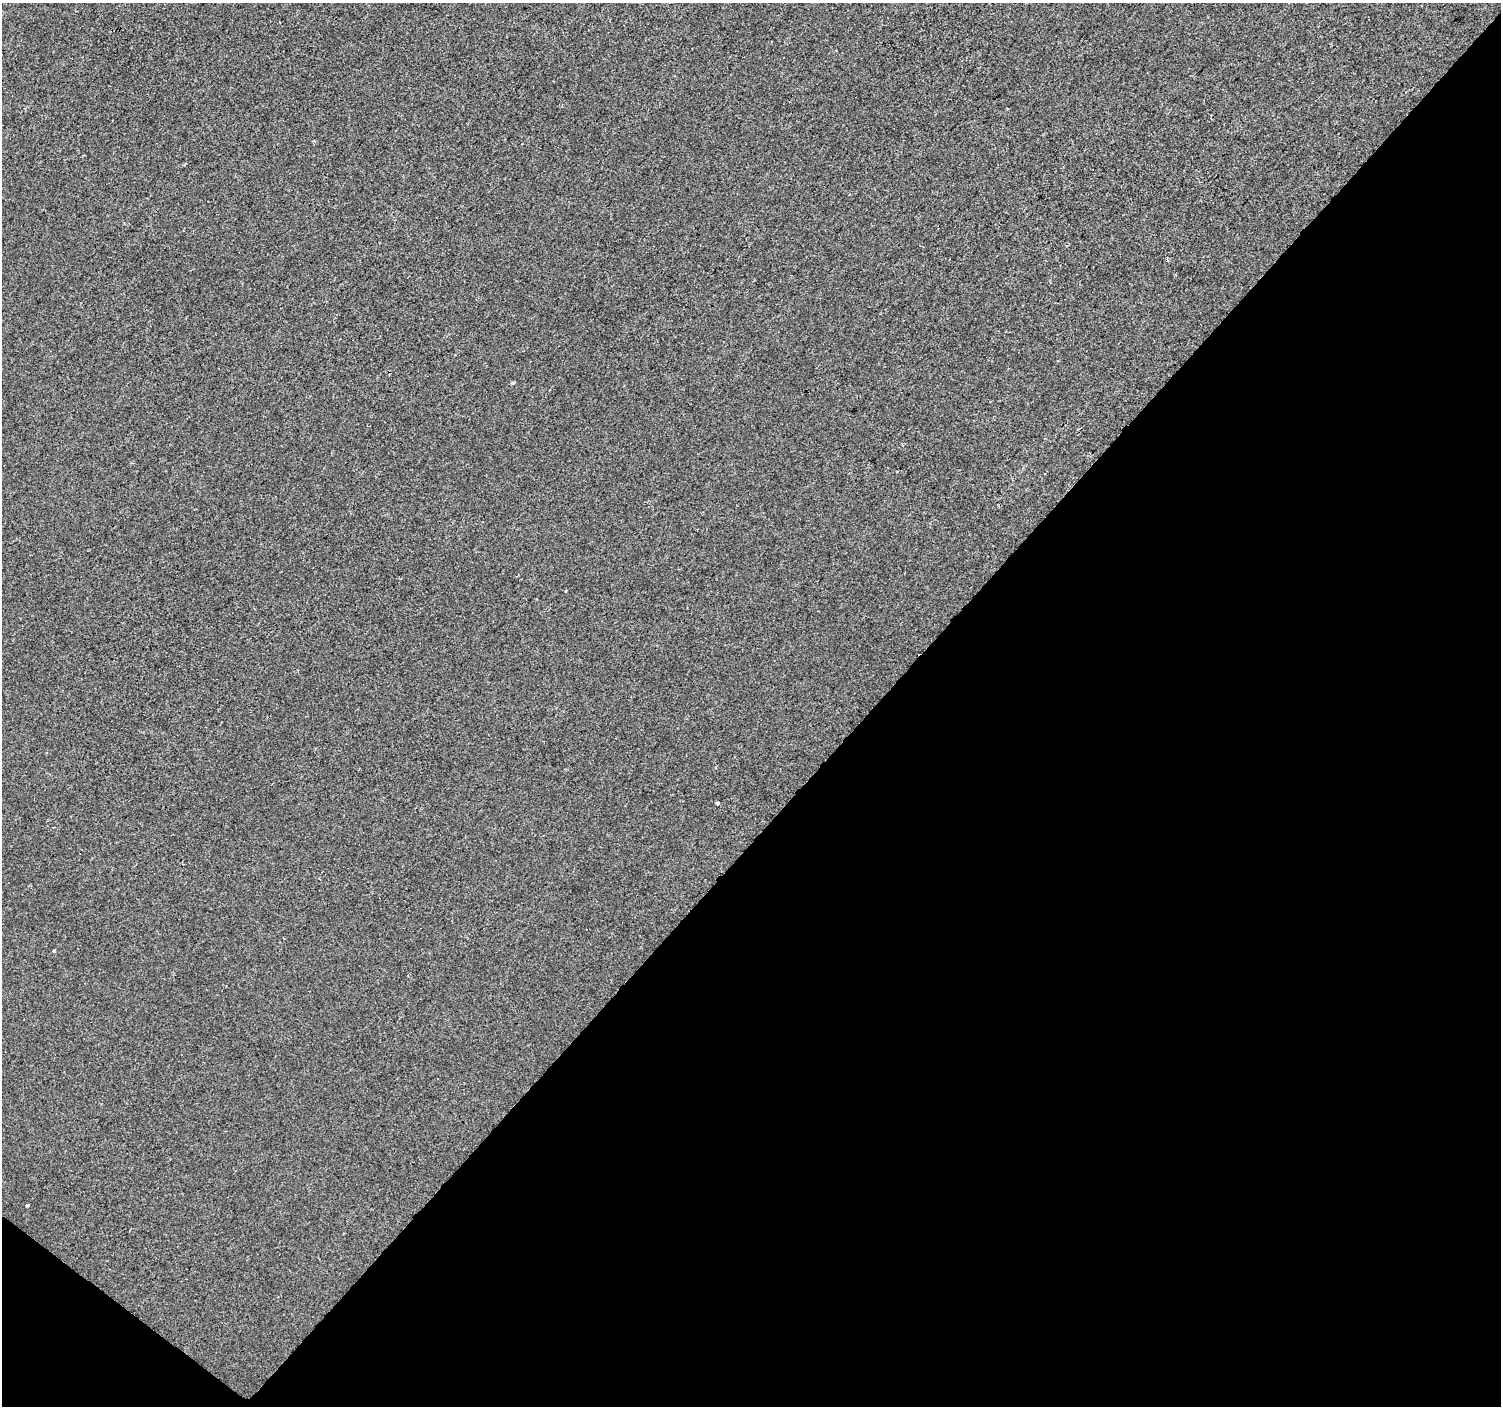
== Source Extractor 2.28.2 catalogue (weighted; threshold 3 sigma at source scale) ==
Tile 15 of 4 x 4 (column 3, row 4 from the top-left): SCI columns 3005-4503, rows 239-1642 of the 6003 x 6025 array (HDU 1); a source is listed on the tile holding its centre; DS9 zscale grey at full resolution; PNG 1503 x 1408 px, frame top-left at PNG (2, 3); no overlay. Shown black and unused: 43% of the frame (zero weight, under 2 of 3 exposures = <1% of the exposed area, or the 3 px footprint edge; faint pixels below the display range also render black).
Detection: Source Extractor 2.28.2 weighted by HDU 2 'WHT'; one run over the whole footprint, this tile lists its part. Background -2.46e-04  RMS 0.0042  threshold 0.0187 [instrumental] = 3 sigma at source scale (4.5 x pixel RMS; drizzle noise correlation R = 1.50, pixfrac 1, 0.0396/0.0396 arcsec/px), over >= 5 px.
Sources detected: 6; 2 cosmic-ray / hot-pixel residue — not listed; the other 4 listed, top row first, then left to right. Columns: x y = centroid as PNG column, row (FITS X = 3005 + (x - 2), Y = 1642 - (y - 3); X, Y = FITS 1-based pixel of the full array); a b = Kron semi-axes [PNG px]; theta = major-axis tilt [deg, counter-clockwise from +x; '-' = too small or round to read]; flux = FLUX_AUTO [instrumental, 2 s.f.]
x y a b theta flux
314 141 4 3 - 0.4
717 803 3 3 - 1.5
54 951 4 3 - 0.54
27 1205 3 3 - 0.9